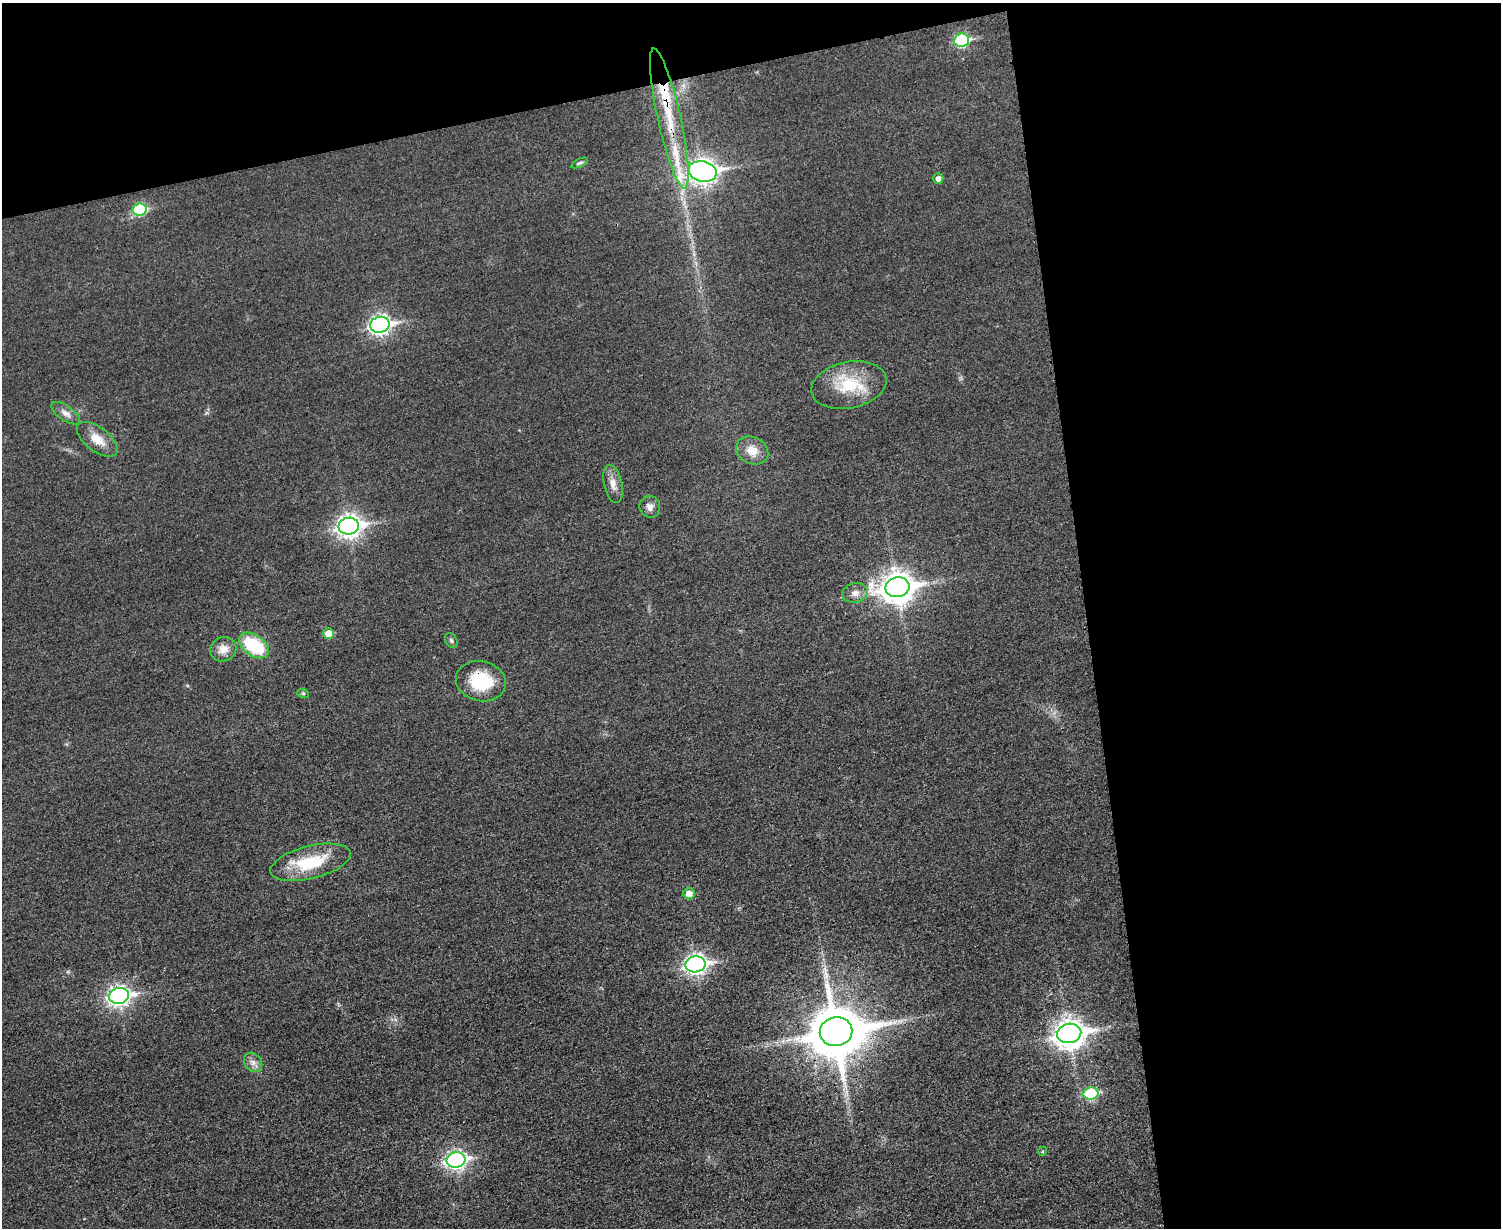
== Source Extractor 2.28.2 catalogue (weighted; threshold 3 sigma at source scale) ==
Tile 3 of 3 x 4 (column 3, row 1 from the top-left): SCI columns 3149-4647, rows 3693-4918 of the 4919 x 4934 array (HDU 1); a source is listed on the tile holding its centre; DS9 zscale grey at full resolution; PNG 1503 x 1230 px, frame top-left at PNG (2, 3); each listed source drawn as its Kron ellipse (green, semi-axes under 4 px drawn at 4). Shown black and unused: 34% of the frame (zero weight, under 3 of 4 exposures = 2% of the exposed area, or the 3 px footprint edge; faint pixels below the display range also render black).
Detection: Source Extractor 2.28.2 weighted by HDU 2 'WHT'; one run over the whole footprint, this tile lists its part. Background 0.0153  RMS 0.0057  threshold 0.0258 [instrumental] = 3 sigma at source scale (4.5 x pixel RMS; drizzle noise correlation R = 1.50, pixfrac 1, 0.05/0.05 arcsec/px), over >= 5 px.
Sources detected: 35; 1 long thin detection or spike segment (spike, bleed or trail) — neither listed nor drawn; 2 inside a brighter listed object's ellipse — not listed separately; the other 32 listed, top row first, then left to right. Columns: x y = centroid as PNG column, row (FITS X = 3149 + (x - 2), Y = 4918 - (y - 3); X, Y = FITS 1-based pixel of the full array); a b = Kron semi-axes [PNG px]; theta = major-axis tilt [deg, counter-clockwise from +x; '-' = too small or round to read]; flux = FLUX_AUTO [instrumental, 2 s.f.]
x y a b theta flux
962 40 7 6 - 58
669 118 72 11 -77 34
580 163 9 4 23 1.1
703 171 14 10 -11 430
938 178 5 5 - 2.4
140 209 7 6 - 42
380 325 10 8 12 230
849 385 38 23 11 27
66 413 17 7 -35 3.8
97 439 24 12 -37 9.3
752 451 17 13 -27 8
613 484 19 9 -78 5.2
650 507 11 10 - 3.4
349 526 10 8 9 360
897 587 12 10 11 790
855 593 13 9 12 3.9
328 633 5 5 - 7.2
451 640 8 6 -58 1.3
254 645 17 10 -35 35
223 649 13 12 - 6
481 681 25 20 -12 26
303 693 6 4 -19 0.66
310 862 41 16 14 28
689 894 5 5 - 5.2
695 964 10 8 11 250
119 996 10 8 11 250
836 1032 16 14 11 3300
1069 1033 12 9 12 650
253 1062 10 8 -51 3.1
1091 1093 7 6 - 41
1043 1151 5 3 - 0.66
456 1160 9 7 11 200
Overlapping masked pixels (flux is a lower limit): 3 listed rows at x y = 669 118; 481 681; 836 1032